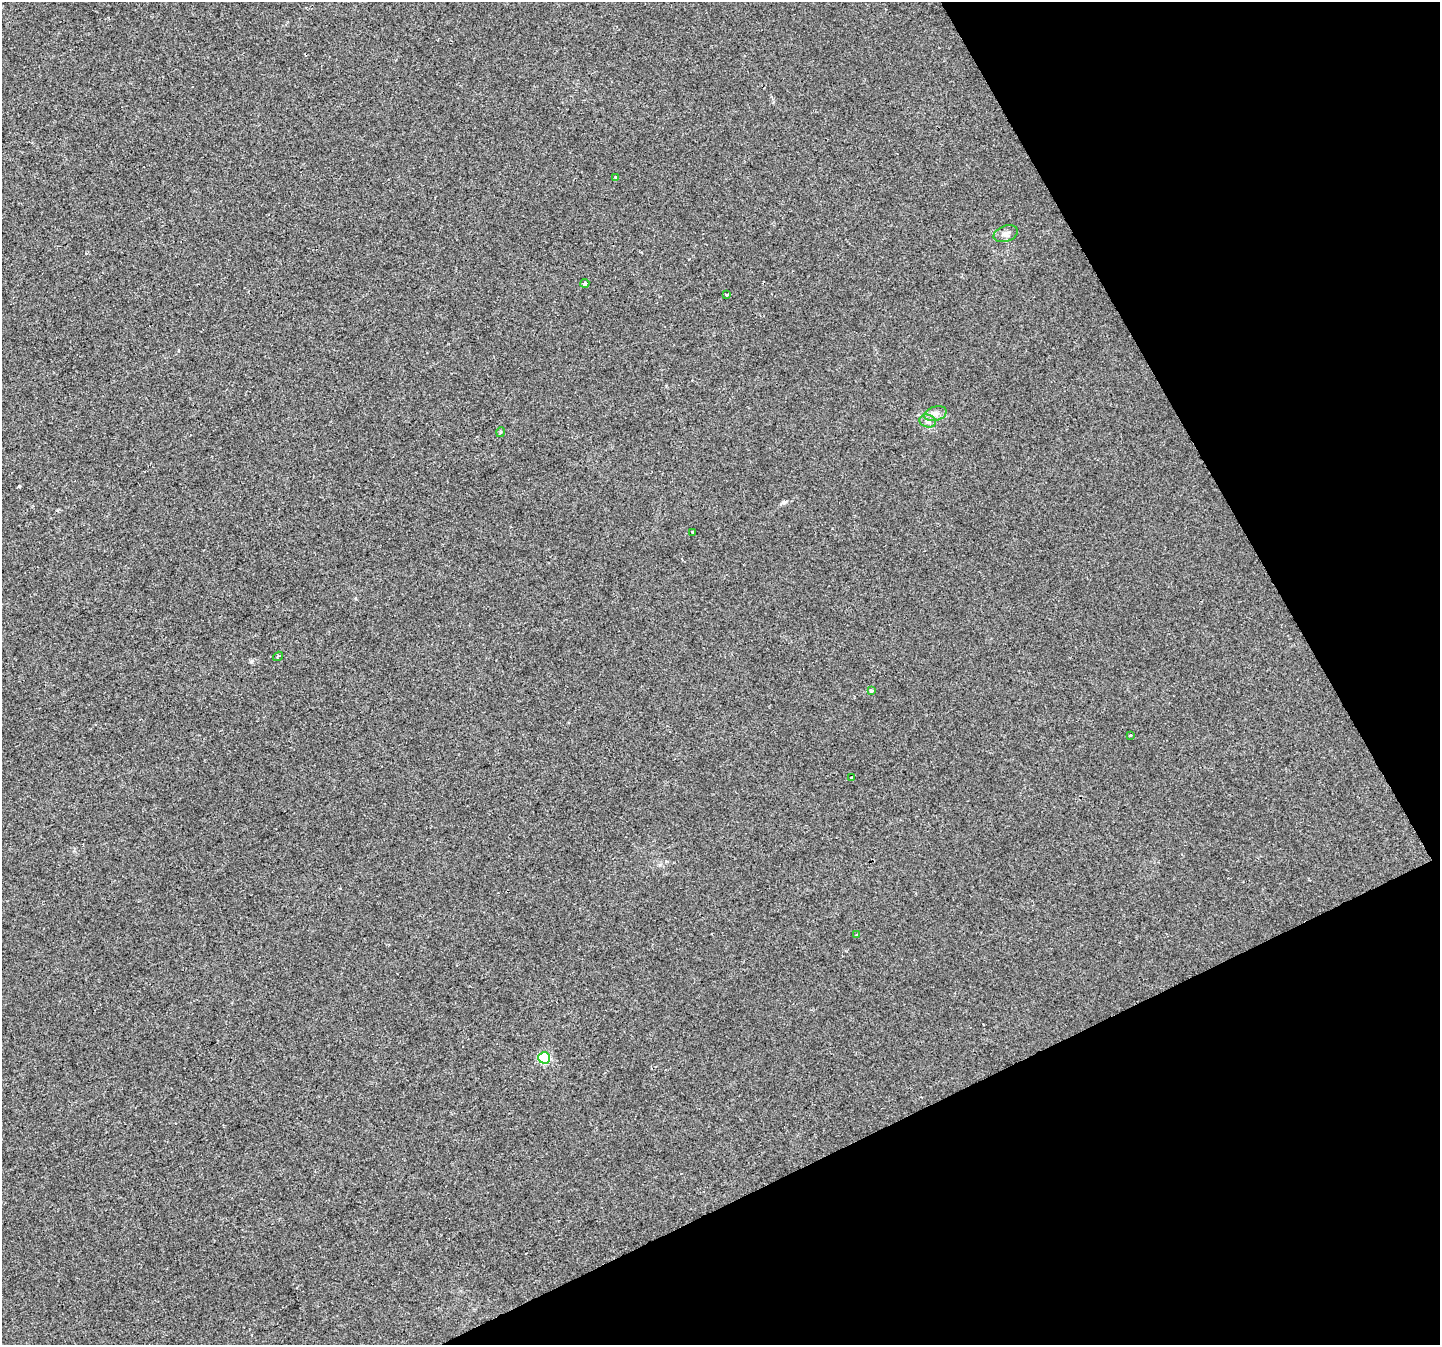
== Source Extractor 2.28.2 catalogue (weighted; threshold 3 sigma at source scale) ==
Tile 12 of 4 x 4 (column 4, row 3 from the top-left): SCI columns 4314-5751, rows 1444-2786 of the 5753 x 5632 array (HDU 1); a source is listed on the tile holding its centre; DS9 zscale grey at full resolution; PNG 1442 x 1347 px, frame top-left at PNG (2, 2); each listed source drawn as its Kron ellipse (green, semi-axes under 4 px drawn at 4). Shown black and unused: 24% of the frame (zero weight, under 2 of 3 exposures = <1% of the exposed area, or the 3 px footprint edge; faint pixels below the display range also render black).
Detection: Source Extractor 2.28.2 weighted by HDU 2 'WHT'; one run over the whole footprint, this tile lists its part. Background 0.0138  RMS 0.0048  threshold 0.0217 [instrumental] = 3 sigma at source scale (4.5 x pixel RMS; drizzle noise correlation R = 1.50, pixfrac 1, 0.0396/0.0396 arcsec/px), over >= 5 px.
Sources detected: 15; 1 cosmic-ray / hot-pixel residue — neither listed nor drawn; the other 14 listed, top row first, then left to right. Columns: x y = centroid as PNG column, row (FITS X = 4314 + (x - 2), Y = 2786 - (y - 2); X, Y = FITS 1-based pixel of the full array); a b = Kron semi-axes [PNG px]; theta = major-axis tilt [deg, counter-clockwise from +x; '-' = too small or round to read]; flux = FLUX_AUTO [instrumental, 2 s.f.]
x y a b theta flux
616 177 4 3 - 1.2
1006 234 12 8 19 2.5
585 283 4 4 - 5.2
727 295 4 3 - 2.6
935 414 11 7 15 2.5
928 421 8 6 -15 1.8
501 432 5 3 - 0.54
692 532 3 2 - 0.63
278 656 5 3 - 0.61
871 691 4 3 - 4.3
1130 735 3 3 - 0.51
852 777 3 2 - 0.46
856 935 4 3 - 0.55
544 1058 6 5 - 42
Unlisted compact peaks at least as high as the median listed source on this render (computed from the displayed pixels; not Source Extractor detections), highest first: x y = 251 662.